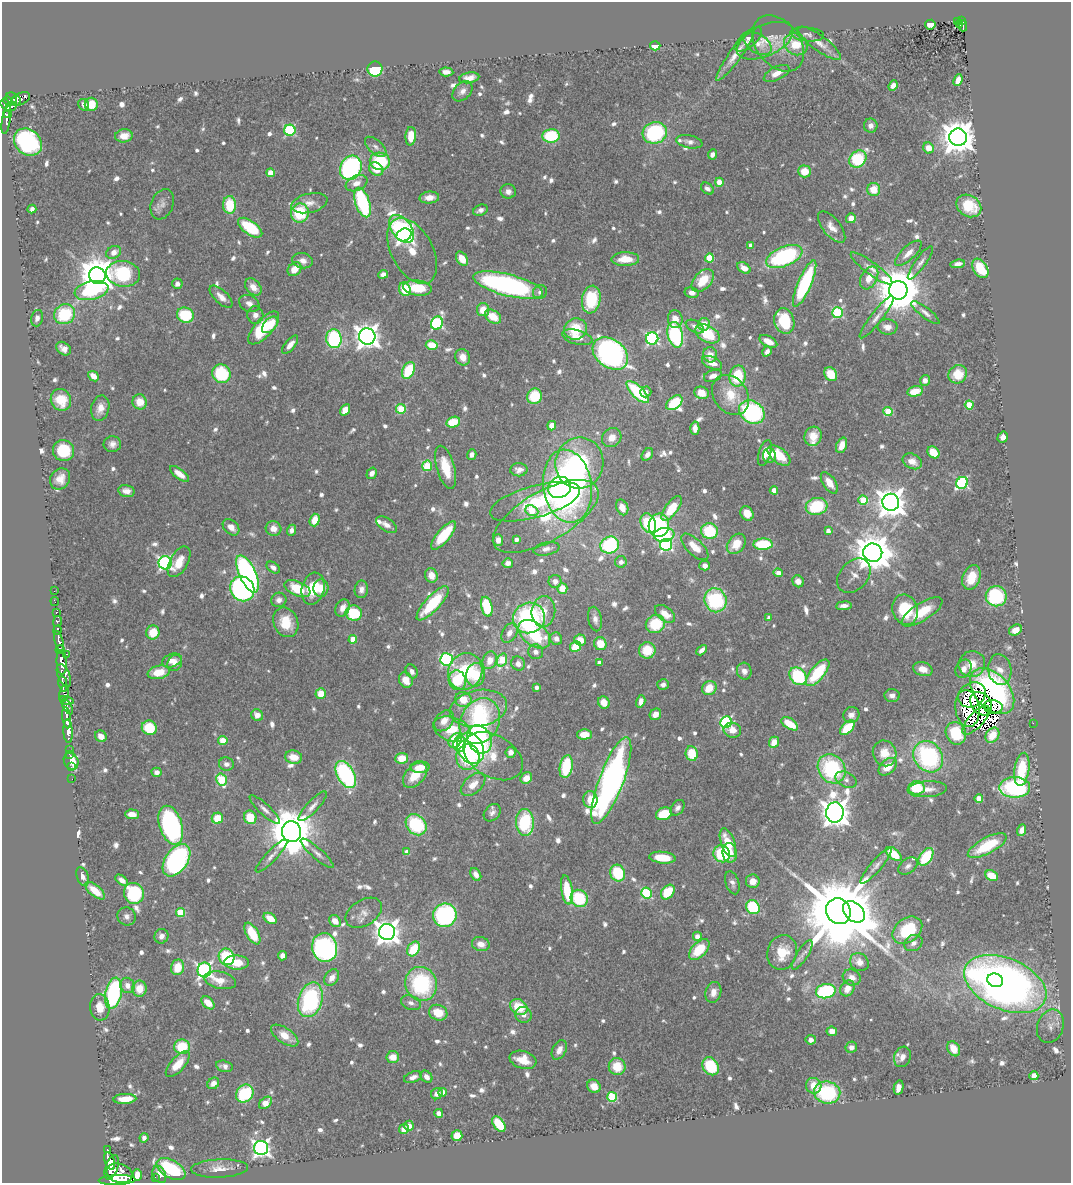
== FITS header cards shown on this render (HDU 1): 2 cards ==
NAXIS1  =                 1069
NAXIS2  =                 1181

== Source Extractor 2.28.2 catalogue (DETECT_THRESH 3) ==
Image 1069 x 1181 px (HDU 1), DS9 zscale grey, 1 PNG px = 1 image px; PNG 1073 x 1185 px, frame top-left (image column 1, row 1181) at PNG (2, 2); each listed source drawn as its Kron ellipse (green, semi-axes under 4 px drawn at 4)
Background 0.803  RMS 0.027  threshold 0.0812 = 3 sigma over >= 5 px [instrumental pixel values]
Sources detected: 827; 1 with non-positive FLUX_AUTO (blend fragments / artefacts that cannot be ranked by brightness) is neither listed nor drawn; of the other 826, the 500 brightest by FLUX_AUTO listed and drawn (326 fainter detections omitted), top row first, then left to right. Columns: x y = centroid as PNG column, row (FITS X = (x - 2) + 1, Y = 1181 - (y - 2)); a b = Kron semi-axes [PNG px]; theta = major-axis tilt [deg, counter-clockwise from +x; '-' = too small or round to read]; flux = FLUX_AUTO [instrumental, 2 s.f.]
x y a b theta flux
957 21 3 3 - 11
962 21 3 3 - 55
960 24 3 3 - 15
930 25 5 5 - 20
963 26 5 2 - 23
807 34 17 7 -6 8.3
748 40 16 7 39 11
765 41 30 15 25 43
778 43 31 22 -52 53
820 43 26 7 -36 21
758 44 15 9 -32 19
796 44 12 10 -34 57
655 46 5 4 - 36
736 54 32 6 54 23
375 69 7 7 - 98
446 72 7 4 -4 9.8
777 73 14 6 26 18
469 78 10 5 10 14
958 80 6 4 67 21
893 86 5 4 - 11
462 91 12 8 44 11
12 98 6 5 - 440
21 99 10 5 25 410
16 100 5 3 - 220
8 101 5 3 - 340
91 104 6 6 - 35
6 105 6 4 -48 370
84 105 6 5 - 8.4
11 107 6 3 28 250
6 115 4 3 - 130
6 120 14 4 80 170
871 126 7 7 - 9.4
290 130 5 5 - 190
655 133 12 10 15 180
124 136 9 6 7 22
411 136 9 5 86 37
551 136 8 6 5 99
958 137 8 8 - 4300
28 142 15 12 -41 260
689 142 13 6 -11 9.7
376 147 13 6 -42 9
928 148 5 5 - 24
712 154 5 4 - 8.4
858 159 9 7 44 130
380 161 10 9 - 110
351 168 12 10 63 310
376 169 8 6 -37 34
804 171 6 6 - 35
270 173 4 4 - 32
719 182 4 4 - 28
357 183 11 7 22 17
707 189 7 5 -38 8.1
874 189 7 6 - 33
508 191 8 7 - 10
429 197 10 6 5 17
362 202 15 7 -71 190
309 203 18 9 13 18
162 204 16 11 68 14
230 205 9 6 -87 69
969 206 13 10 -33 65
32 209 4 4 - 7.9
480 210 7 5 23 8.7
300 213 9 9 - 96
851 218 5 5 - 15
832 227 19 9 -51 19
250 228 14 7 -35 100
401 229 16 9 -50 260
404 235 8 6 25 690
751 245 4 3 - 10
412 251 36 20 -62 52
114 252 8 6 29 15
908 253 17 6 43 18
784 257 19 9 23 240
709 258 4 4 - 77
462 259 8 5 -56 32
625 259 14 7 1 37
302 261 10 7 -12 13
920 263 20 5 54 9.8
958 264 7 4 9 10
744 268 7 5 -34 16
872 268 25 6 -36 16
980 268 10 7 -58 62
295 269 8 6 44 26
123 274 17 13 -7 180
383 274 5 4 - 10
97 276 8 8 - 4600
869 278 12 8 61 23
703 280 13 8 47 47
177 284 5 5 - 8.2
805 284 25 6 67 200
508 285 36 10 -14 460
253 287 10 7 -49 19
418 288 14 7 -7 61
405 289 7 5 -68 55
91 290 17 9 12 120
898 290 9 9 - 9800
540 292 7 6 - 8.1
692 293 7 5 -12 8.6
221 297 14 6 -44 14
591 300 14 9 80 98
249 303 10 8 -27 10
483 310 6 6 - 29
837 313 5 5 - 200
925 313 17 5 -38 9
65 314 11 9 33 95
185 315 8 7 - 87
255 315 8 8 - 11
493 317 9 6 -35 38
877 317 26 5 52 15
37 318 8 5 76 7.9
675 319 9 7 -83 18
784 321 13 10 -75 92
437 323 7 5 62 260
704 324 6 6 - 24
270 325 10 6 49 33
695 326 10 5 -27 10
887 327 10 7 -2 13
264 328 21 9 48 110
575 329 11 10 - 64
707 334 13 8 -28 81
675 335 13 7 -78 250
367 336 8 8 - 1800
577 337 15 7 -15 25
652 338 6 6 - 330
334 339 9 7 -83 190
768 341 10 5 -27 21
290 345 11 5 51 14
432 345 6 5 - 38
64 349 8 6 -37 12
767 351 5 4 - 8.7
610 354 19 14 -37 600
710 355 7 7 - 16
463 357 8 7 - 18
712 363 10 5 -25 19
408 370 9 6 63 77
221 374 9 9 - 100
831 374 7 6 - 46
958 374 9 9 - 46
93 376 6 4 -41 21
713 376 9 5 17 13
738 376 10 8 78 84
925 380 5 5 - 11
915 391 8 5 13 39
638 392 14 6 -45 130
646 392 5 5 - 8.5
701 393 7 6 - 23
731 395 21 16 -54 49
534 396 8 7 - 65
61 400 11 10 - 49
140 402 7 7 - 28
674 403 9 6 37 88
969 405 4 4 - 54
100 408 13 9 75 19
401 409 5 4 - 77
345 410 6 4 58 23
888 411 4 4 - 77
752 412 13 11 -35 250
453 422 7 5 15 46
552 426 5 4 - 25
695 428 7 4 -87 12
813 436 10 8 71 28
1003 437 5 5 - 9
612 438 10 9 - 19
112 444 9 8 - 11
842 445 8 5 70 23
63 451 11 10 - 77
933 452 7 5 -45 40
765 453 13 6 73 22
647 454 7 5 50 9
472 455 5 4 - 9.5
779 455 13 7 -38 57
769 456 7 6 - 14
912 461 10 7 -25 19
579 463 25 24 - 290
427 466 5 5 - 110
446 467 22 9 -74 50
519 470 8 6 3 10
372 473 6 5 - 11
179 474 11 5 -37 20
60 479 11 9 56 22
829 483 12 6 -56 25
962 483 6 5 - 270
567 486 37 24 -82 690
560 487 12 10 29 170
774 490 4 4 - 25
126 491 8 6 -12 13
863 500 5 4 - 67
535 502 47 16 16 110
891 502 8 8 - 3000
817 506 11 8 13 100
622 507 8 5 -65 18
672 508 14 6 54 58
532 511 6 5 - 52
747 513 7 6 - 25
546 516 59 25 30 170
315 520 6 5 - 30
648 523 10 7 -67 100
386 525 11 6 -32 12
659 525 12 10 78 160
231 527 9 6 -43 16
273 529 8 7 - 17
292 530 5 4 - 9.6
709 531 8 8 - 96
828 531 4 4 - 14
444 535 18 6 49 82
664 535 10 7 8 130
516 539 4 3 - 9.2
498 540 6 5 - 13
736 544 11 8 51 38
763 544 9 5 1 90
610 545 9 8 - 160
666 545 6 6 - 310
695 547 17 8 -44 31
546 549 13 6 11 9.9
873 553 9 9 - 5800
179 562 17 9 61 35
621 562 6 6 - 8.7
165 563 6 6 - 440
508 563 5 5 - 10
705 566 5 5 - 12
273 567 7 5 -34 8.6
778 573 5 4 - 18
248 574 20 8 -65 550
431 575 7 6 - 19
854 576 19 14 48 19
971 577 13 8 72 45
555 581 6 6 - 9.9
798 581 6 5 - 13
321 588 9 7 86 26
562 588 5 5 - 28
242 589 13 11 -52 390
297 589 14 7 -23 70
313 589 16 11 76 49
361 589 9 6 81 10
54 591 2 2 - 9.5
996 596 10 10 - 160
279 600 8 7 - 10
715 600 12 11 - 170
55 601 4 2 - 14
433 603 22 7 47 100
844 606 8 4 6 10
487 607 10 5 -77 94
342 608 9 6 62 17
905 610 15 12 -71 89
56 612 3 3 - 45
543 612 15 12 83 30
922 612 23 8 32 50
354 613 8 7 - 82
665 614 11 7 -36 24
769 617 4 4 - 8.6
529 618 16 15 - 270
595 619 12 6 -78 11
57 622 5 3 - 240
286 622 15 12 -67 49
655 624 10 9 - 72
58 630 4 3 - 250
1015 630 7 5 29 17
153 632 7 6 - 39
509 633 11 7 61 12
534 634 18 11 -38 110
353 639 4 4 - 40
556 639 6 6 - 8
580 640 6 5 - 21
59 641 10 4 -75 1400
600 644 6 6 - 40
575 647 5 5 - 44
60 650 4 3 - 620
647 650 8 8 - 51
702 650 6 4 45 9.9
536 652 7 7 - 9.4
66 654 3 3 - 200
447 659 6 6 - 270
490 660 9 7 69 23
502 660 7 5 69 80
172 661 10 6 21 17
62 662 12 5 -86 2700
175 663 8 7 - 13
599 663 4 4 - 8.9
518 664 7 6 - 12
972 664 13 13 - 33
923 669 10 7 -16 18
964 669 9 7 58 14
1000 670 15 11 -81 22
412 671 7 5 -60 9.1
465 671 19 16 61 100
744 671 8 7 - 12
159 672 11 6 12 43
818 673 16 7 50 98
475 675 12 9 78 59
64 676 12 6 -68 1100
798 676 10 7 -50 130
406 680 8 6 -65 23
457 680 10 8 -75 74
63 684 8 3 -80 330
663 685 6 5 - 8.1
536 687 4 3 - 8.3
709 688 7 7 - 39
992 691 27 17 -48 390
321 693 5 5 - 29
64 694 8 5 78 590
892 695 7 6 - 8.6
972 695 14 12 34 27
67 700 7 3 -13 410
463 700 8 7 - 37
641 701 6 4 74 15
604 702 6 5 - 22
981 704 13 9 -51 18
67 706 8 4 -60 400
993 707 9 6 -6 9.7
478 708 29 18 10 98
967 708 18 12 -83 38
655 714 6 5 - 17
257 715 6 5 - 18
851 715 8 7 - 12
67 718 11 4 -83 1600
976 720 18 7 47 9.4
444 721 11 8 51 20
480 721 24 19 61 190
726 722 6 5 - 250
1033 723 2 2 - 39
790 724 9 5 -33 49
149 728 8 7 - 67
847 728 9 5 46 68
452 729 19 12 -17 66
732 730 9 7 -11 18
68 731 11 4 -86 1400
956 733 11 10 - 85
584 734 7 5 1 31
992 735 8 6 56 25
101 736 6 5 - 15
479 739 15 11 -62 150
223 741 4 4 - 45
455 741 8 6 55 55
774 742 6 5 - 28
460 744 8 6 80 52
471 748 16 12 -59 290
70 750 3 2 - 33
511 752 5 5 - 13
885 753 13 11 -68 32
69 754 2 2 - 15
692 754 7 6 - 55
493 756 32 21 -30 56
294 757 8 6 -12 26
468 757 13 11 84 89
928 757 16 14 -53 250
402 758 6 5 - 29
71 761 9 7 -67 45
226 764 7 6 - 7.9
71 767 2 2 - 13
420 767 9 6 2 27
566 767 11 6 79 95
888 767 11 7 40 31
832 769 15 13 -53 190
1022 769 17 7 82 80
157 772 5 4 - 10
346 775 15 8 -61 270
415 775 15 9 47 43
526 778 6 5 - 22
72 779 2 2 - 11
221 779 6 5 - 130
846 780 11 7 -27 9.9
611 781 46 12 69 900
473 785 14 8 41 24
1015 787 15 10 0 240
917 788 8 6 4 64
927 789 19 8 4 20
979 799 4 4 - 36
590 800 8 7 - 37
312 806 20 6 47 13
678 808 9 6 52 8.3
265 810 20 5 -43 12
492 813 10 7 48 8.7
835 813 10 8 83 2900
132 814 7 4 -3 16
664 814 8 6 20 60
250 817 7 6 - 48
217 818 6 5 - 45
525 822 13 9 -88 140
171 825 20 11 -73 330
416 825 12 9 -47 130
1022 830 6 4 70 15
291 832 10 9 - 8900
728 843 15 7 -70 54
987 846 21 8 28 92
407 852 4 4 - 17
317 853 21 5 -41 12
730 853 10 7 -84 27
722 854 9 8 - 97
894 854 9 5 -41 50
271 856 22 5 46 13
926 857 10 6 55 100
662 858 13 6 -6 44
176 860 18 11 55 350
876 866 23 5 49 12
908 866 11 7 37 8.4
618 873 8 7 - 110
476 874 7 5 -59 12
991 876 6 5 - 37
83 877 10 5 -70 9.9
122 880 7 4 -39 12
753 881 7 7 - 18
732 883 12 6 -71 8.6
567 890 15 5 -81 80
95 891 12 5 -40 38
668 892 8 6 52 60
134 893 11 10 - 140
646 893 5 5 - 160
579 898 9 8 - 100
753 907 7 6 - 120
838 911 13 12 - 30000
181 912 4 4 - 85
854 912 12 9 -44 2500
364 913 20 12 32 21
445 915 12 11 - 290
127 916 9 9 - 8.9
270 918 7 4 -33 28
335 921 7 5 -49 18
907 930 16 12 37 100
387 932 8 8 - 2000
252 933 12 6 -60 60
161 936 7 7 - 9.3
697 936 4 4 - 16
913 943 10 7 31 11
481 944 9 7 -14 19
325 948 14 12 -77 480
414 949 8 5 58 61
699 949 12 7 46 62
782 952 17 14 72 54
802 955 17 5 57 10
282 956 5 4 - 12
227 957 8 7 - 110
237 962 12 7 -3 43
859 962 10 8 -40 13
178 967 8 6 74 40
204 970 7 6 - 560
852 977 9 7 -26 12
332 978 9 6 54 16
220 980 16 8 -13 25
995 980 8 6 -19 100
421 984 17 15 -68 200
1005 984 43 25 -23 1400
127 985 8 7 - 13
847 988 8 6 59 19
140 989 8 7 - 29
826 991 10 7 12 180
713 992 10 7 74 17
113 993 16 8 78 270
310 1000 18 12 73 230
208 1003 8 5 -44 26
411 1003 10 7 -19 8.9
100 1007 13 10 -85 27
519 1007 9 7 -35 57
438 1013 9 7 -21 38
524 1015 8 8 - 11
1050 1026 17 13 69 21
832 1031 5 4 - 14
285 1035 15 7 -35 30
811 1040 5 5 - 9.4
182 1047 8 7 - 70
851 1047 6 5 - 9.6
954 1049 8 6 -57 24
559 1050 10 6 63 15
393 1057 6 6 - 22
902 1057 10 8 70 14
523 1060 14 8 -16 30
178 1064 16 7 48 32
224 1066 8 5 -12 9.2
711 1066 9 7 -56 98
617 1067 9 8 - 47
1034 1076 4 4 - 42
413 1077 9 5 20 9
426 1077 7 5 -44 9.3
213 1083 6 5 - 13
594 1086 7 6 - 20
814 1086 8 7 - 29
899 1088 7 4 77 13
443 1092 4 4 - 19
827 1093 13 11 -8 160
245 1094 9 8 - 120
437 1094 6 5 - 14
612 1097 5 5 - 140
125 1099 11 5 3 27
265 1103 7 5 42 23
439 1113 4 4 - 11
499 1124 9 5 -54 76
409 1126 5 5 - 13
404 1129 5 4 - 17
457 1136 5 5 - 36
144 1138 5 4 - 8.1
261 1148 7 7 - 770
107 1150 3 3 - 80
110 1161 9 5 -72 1900
112 1167 13 6 71 3100
220 1168 28 9 2 24
171 1169 16 9 -30 130
120 1173 13 9 -18 3600
159 1174 9 6 -64 13
137 1175 6 4 -88 27
155 1177 2 2 - 8
117 1180 18 5 2 3900
At the frame edge (FLAGS 8, measured only in part): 1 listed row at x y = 117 1180
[326 fainter detections neither listed nor drawn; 1 non-positive-flux detection neither listed nor drawn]